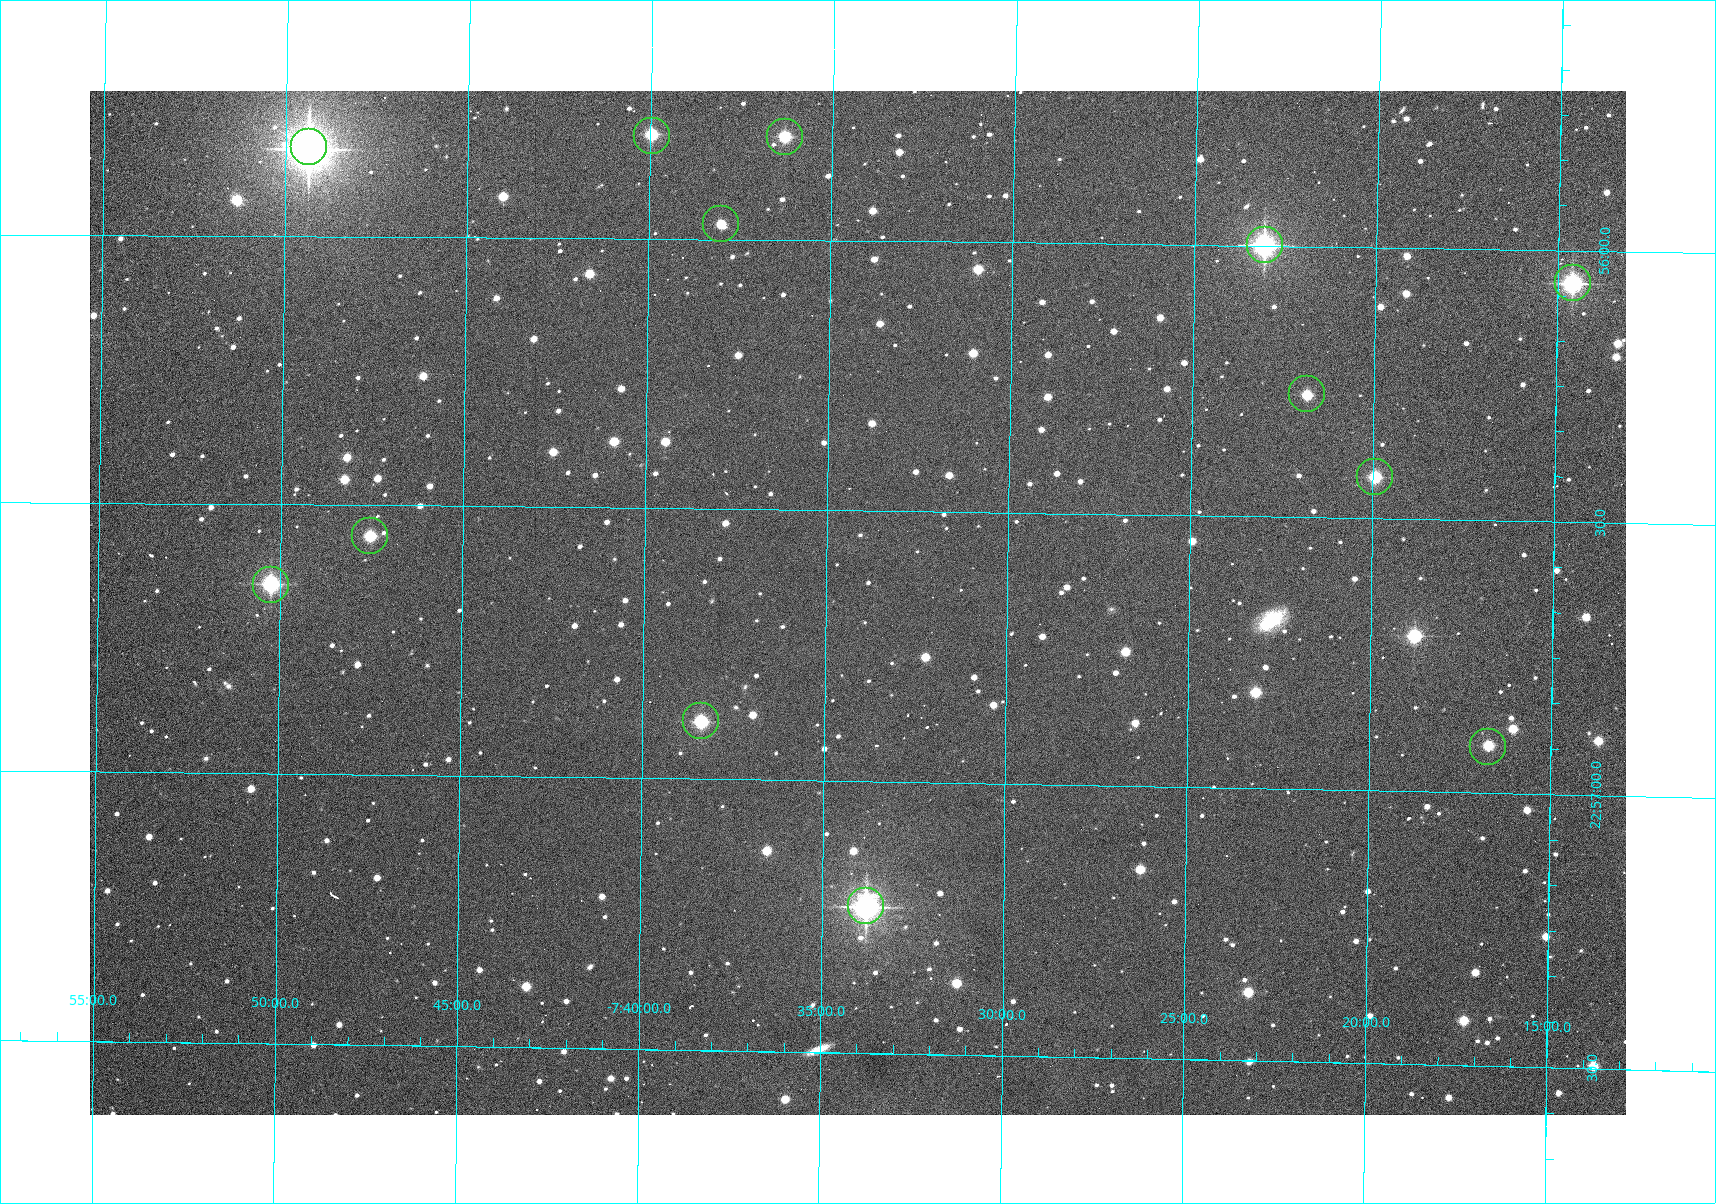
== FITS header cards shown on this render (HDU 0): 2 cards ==
NAXIS1  =                 1536 /fastest changing axis
NAXIS2  =                 1024 /next to fastest changing axis

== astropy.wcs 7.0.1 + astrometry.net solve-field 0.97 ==
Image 1536 x 1024 px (HDU 0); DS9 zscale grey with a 90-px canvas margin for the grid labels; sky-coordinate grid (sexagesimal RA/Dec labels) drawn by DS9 from the SOLVED WCS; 13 Tycho-2 reference stars matched to detected sources circled (green)
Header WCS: RA---TAN-SIP/DEC--TAN-SIP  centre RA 22:56:40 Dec -07:34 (344.17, -7.57 deg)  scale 1.65 arcsec/px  FOV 42.2' x 28.1'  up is -91 deg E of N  parity flipped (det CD > 0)
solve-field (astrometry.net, Tycho-2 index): VERIFIED the header's WCS against the Tycho-2 star catalogue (verified at 3 index scales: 7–12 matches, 0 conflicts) and refined it, rather than solving blind
Solved WCS: RA---TAN-SIP/DEC--TAN-SIP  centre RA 22:56:40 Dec -07:34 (344.17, -7.57 deg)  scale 1.65 arcsec/px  FOV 42.2' x 28.1'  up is -91 deg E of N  parity flipped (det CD > 0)
The solver's refit moves the header's centre by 2.5 arcsec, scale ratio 1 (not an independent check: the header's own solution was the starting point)
Tycho-2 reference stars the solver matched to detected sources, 13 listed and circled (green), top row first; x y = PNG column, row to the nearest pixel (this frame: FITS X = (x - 90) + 1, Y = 1024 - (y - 91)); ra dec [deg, ICRS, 3 dp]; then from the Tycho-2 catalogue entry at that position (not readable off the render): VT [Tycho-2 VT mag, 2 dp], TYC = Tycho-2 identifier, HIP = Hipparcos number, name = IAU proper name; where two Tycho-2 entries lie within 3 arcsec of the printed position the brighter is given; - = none
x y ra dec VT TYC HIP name
652 136 343.952 -7.666 11.47 5813-94-1 - -
785 137 343.952 -7.605 11.45 5813-60-1 - -
309 147 343.958 -7.823 8.08 5813-175-1 113231 -
721 224 343.993 -7.634 12.58 5813-64-1 - -
1265 245 343.999 -7.385 9.60 5241-730-1 - -
1573 283 344.015 -7.243 10.16 5241-846-1 - -
1307 394 344.068 -7.364 12.32 5241-801-1 - -
1375 477 344.106 -7.332 11.78 5241-786-1 - -
370 536 344.140 -7.792 11.90 5813-158-1 - -
271 585 344.162 -7.837 10.55 5813-181-1 - -
701 721 344.223 -7.639 11.18 5813-80-1 - -
1488 747 344.229 -7.279 12.18 5241-862-1 - -
866 906 344.307 -7.563 9.30 5813-35-1 - -